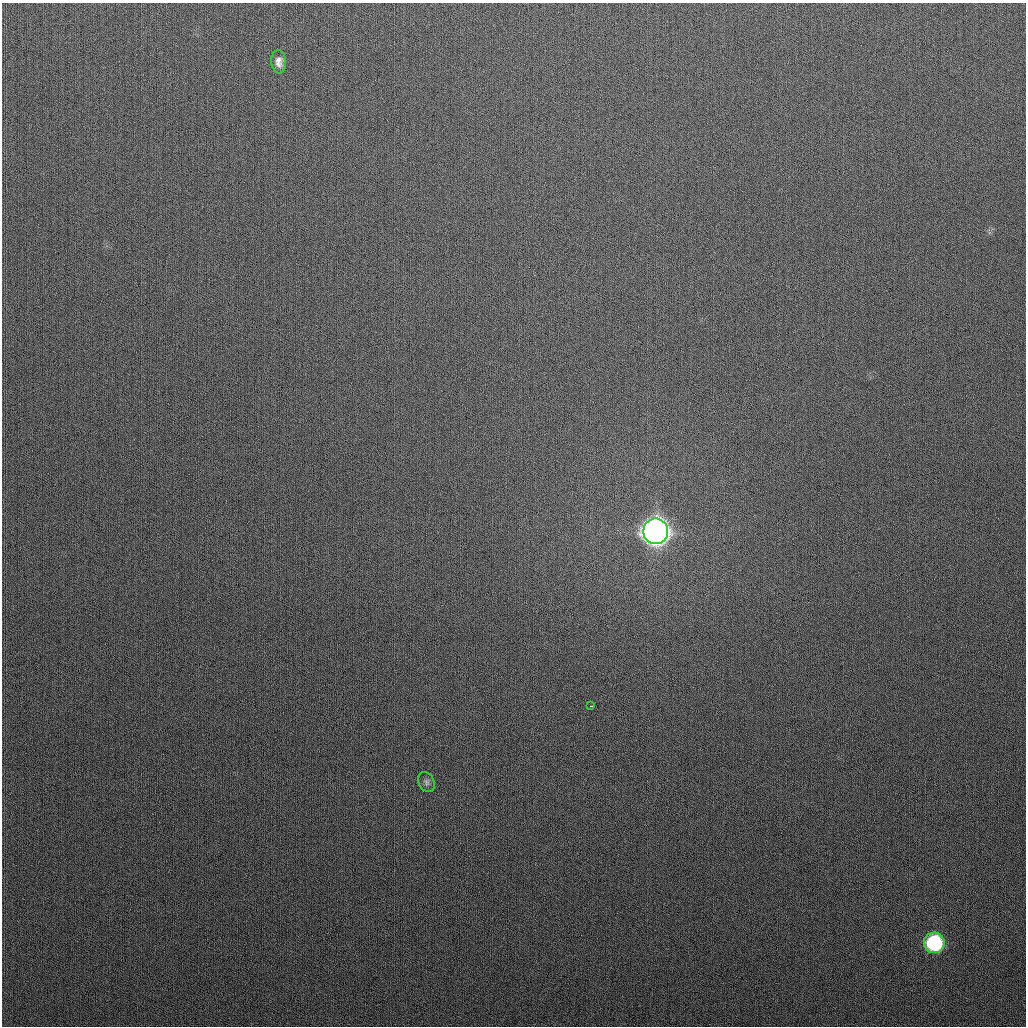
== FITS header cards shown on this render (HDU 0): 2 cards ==
NAXIS1  =                 1024
NAXIS2  =                 1024

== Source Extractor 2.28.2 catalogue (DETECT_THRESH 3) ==
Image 1024 x 1024 px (HDU 0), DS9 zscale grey, 1 PNG px = 1 image px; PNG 1028 x 1028 px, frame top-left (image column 1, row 1024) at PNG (2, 3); each listed source drawn as its Kron ellipse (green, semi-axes under 4 px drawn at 4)
Background 278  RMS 11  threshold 33.1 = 3 sigma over >= 5 px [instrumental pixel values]
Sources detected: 5; all 5 listed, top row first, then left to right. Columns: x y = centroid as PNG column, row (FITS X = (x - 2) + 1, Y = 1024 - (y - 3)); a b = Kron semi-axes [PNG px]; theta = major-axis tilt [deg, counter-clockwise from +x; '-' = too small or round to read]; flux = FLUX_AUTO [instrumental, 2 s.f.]
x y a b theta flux
279 62 12 7 -86 4.6e+03
656 531 13 12 - 1.3e+06
591 706 3 2 - 2.1e+03
426 782 10 7 -63 2.5e+03
934 943 10 10 - 9.4e+04